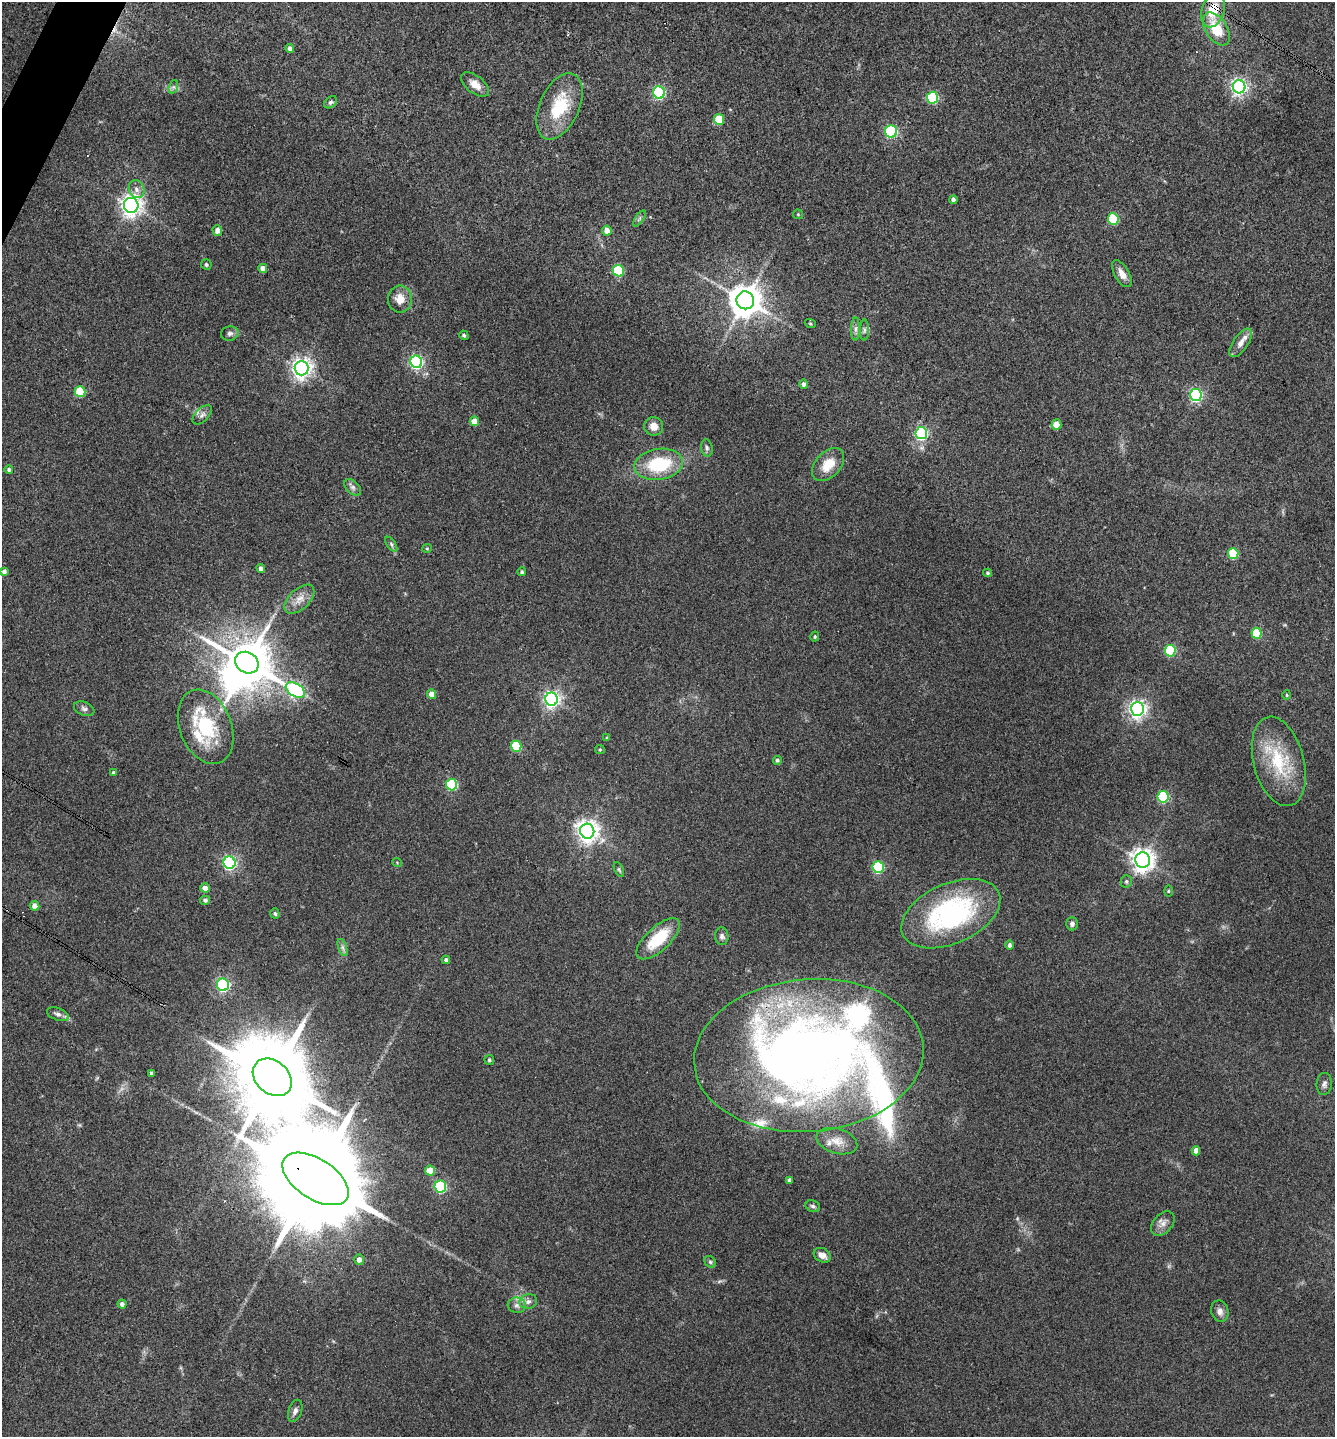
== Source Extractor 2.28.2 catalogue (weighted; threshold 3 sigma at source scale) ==
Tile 11 of 4 x 4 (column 3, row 3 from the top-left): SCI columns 2810-4142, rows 1440-2874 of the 5756 x 5746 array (HDU 1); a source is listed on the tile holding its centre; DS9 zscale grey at full resolution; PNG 1337 x 1439 px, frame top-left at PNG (2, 2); each listed source drawn as its Kron ellipse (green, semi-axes under 4 px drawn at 4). Shown black and unused: <1% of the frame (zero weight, under 3 of 4 exposures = <1% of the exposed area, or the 3 px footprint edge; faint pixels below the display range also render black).
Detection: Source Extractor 2.28.2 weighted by HDU 2 'WHT'; one run over the whole footprint, this tile lists its part. Background 0.1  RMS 0.0084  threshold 0.0378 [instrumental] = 3 sigma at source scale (4.5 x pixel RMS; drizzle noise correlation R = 1.50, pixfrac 1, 0.05/0.05 arcsec/px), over >= 5 px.
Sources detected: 126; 1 inside a brighter object's white glare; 2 cosmic-ray / hot-pixel residue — neither listed nor drawn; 7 inside a brighter listed object's ellipse — not listed separately; the other 116 listed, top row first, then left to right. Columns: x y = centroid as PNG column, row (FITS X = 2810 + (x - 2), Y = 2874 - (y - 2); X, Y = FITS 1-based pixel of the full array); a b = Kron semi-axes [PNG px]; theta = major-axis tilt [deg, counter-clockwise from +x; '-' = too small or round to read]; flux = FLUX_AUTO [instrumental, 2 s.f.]
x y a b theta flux
1213 10 18 11 73 20
1216 29 18 10 -57 24
290 48 4 4 - 2.5
475 84 16 8 -37 8
173 87 7 4 71 1.8
1239 87 6 6 - 270
659 93 6 6 - 110
932 98 6 5 - 73
330 102 7 5 40 1.7
560 106 35 19 66 40
719 119 5 5 - 24
891 132 6 5 - 110
137 189 9 7 -63 4.4
953 200 4 4 - 2.4
131 205 7 7 - 590
798 214 5 4 - 0.97
639 219 9 4 55 1.8
1113 219 6 5 - 51
217 230 5 5 - 5
607 231 5 4 - 6.3
206 264 5 5 - 1.4
263 268 4 4 - 5.6
618 271 6 5 - 50
1122 274 15 7 -60 6.4
400 299 13 12 - 9.9
745 300 9 8 - 1600
810 323 5 3 - 0.79
856 329 11 4 90 2.7
864 330 10 4 90 2
230 333 9 7 11 2.7
464 335 5 4 - 1.4
1241 343 16 7 55 6.3
416 362 6 6 - 170
302 368 7 7 - 500
804 384 5 4 - 2.5
80 392 5 5 - 39
1196 395 6 6 - 150
202 415 12 6 44 3.5
474 421 5 4 - 9.5
1056 424 5 5 - 9.6
654 426 9 9 - 7
921 433 6 6 - 130
707 448 9 5 -80 2.2
659 464 24 15 9 48
828 465 19 12 47 16
9 469 4 4 - 1.9
353 487 10 6 -45 2.8
391 544 8 4 -55 1.8
427 548 5 4 - 0.9
1233 554 5 5 - 39
261 568 4 4 - 3.3
4 571 4 4 - 2.7
522 572 4 4 - 1.7
987 573 4 4 - 1.3
299 599 18 10 43 9
1256 633 5 5 - 40
815 637 5 4 - 1.1
1170 651 6 5 - 61
247 663 12 10 -33 3500
295 690 10 6 -31 230
431 694 5 4 - 8
1287 695 5 3 - 0.79
552 699 6 6 - 300
84 709 11 6 -22 2.8
1137 709 7 6 - 370
206 727 38 26 -68 56
607 738 3 3 - 1.3
516 746 5 5 - 52
600 750 5 4 - 1.1
777 760 4 4 - 1.7
1279 761 46 25 -75 49
114 773 4 4 - 1.8
452 785 6 5 - 79
1163 797 6 5 - 78
587 831 7 7 - 590
1143 860 7 7 - 660
229 863 6 6 - 180
397 863 5 3 - 0.72
878 867 6 5 - 79
619 870 8 4 -63 1.4
1126 881 6 5 - 1.7
205 888 5 4 - 4.1
1168 891 6 4 90 0.97
205 900 5 4 - 2.1
35 906 5 4 - 5.1
275 913 5 4 - 1.6
951 914 52 30 24 130
1072 924 6 6 - 2.9
722 936 9 6 -85 2.6
658 939 27 12 43 33
1010 945 5 4 - 2.7
342 948 9 4 -71 2.2
446 960 4 4 - 2.4
223 985 6 6 - 160
58 1014 11 6 -21 3.4
809 1055 115 76 5 820
489 1060 5 5 - 1.4
151 1073 4 3 - 2.2
272 1077 22 16 -41 12000
1324 1084 11 7 84 3.1
837 1141 21 12 -16 10
1196 1151 4 4 - 5.4
430 1171 5 5 - 13
315 1179 37 20 -33 32000
790 1180 4 4 - 3.2
440 1187 6 6 - 86
813 1206 7 5 -18 1.9
1163 1224 14 9 47 5.4
822 1255 9 6 -29 6.2
359 1260 5 5 - 4.2
710 1262 6 5 - 1.6
528 1301 9 7 14 3.6
122 1304 4 4 - 2.8
517 1305 9 7 -7 3.7
1220 1311 11 8 -75 4.5
295 1411 11 6 71 3.2
Overlapping masked pixels (flux is a lower limit): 2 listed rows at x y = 1213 10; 315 1179